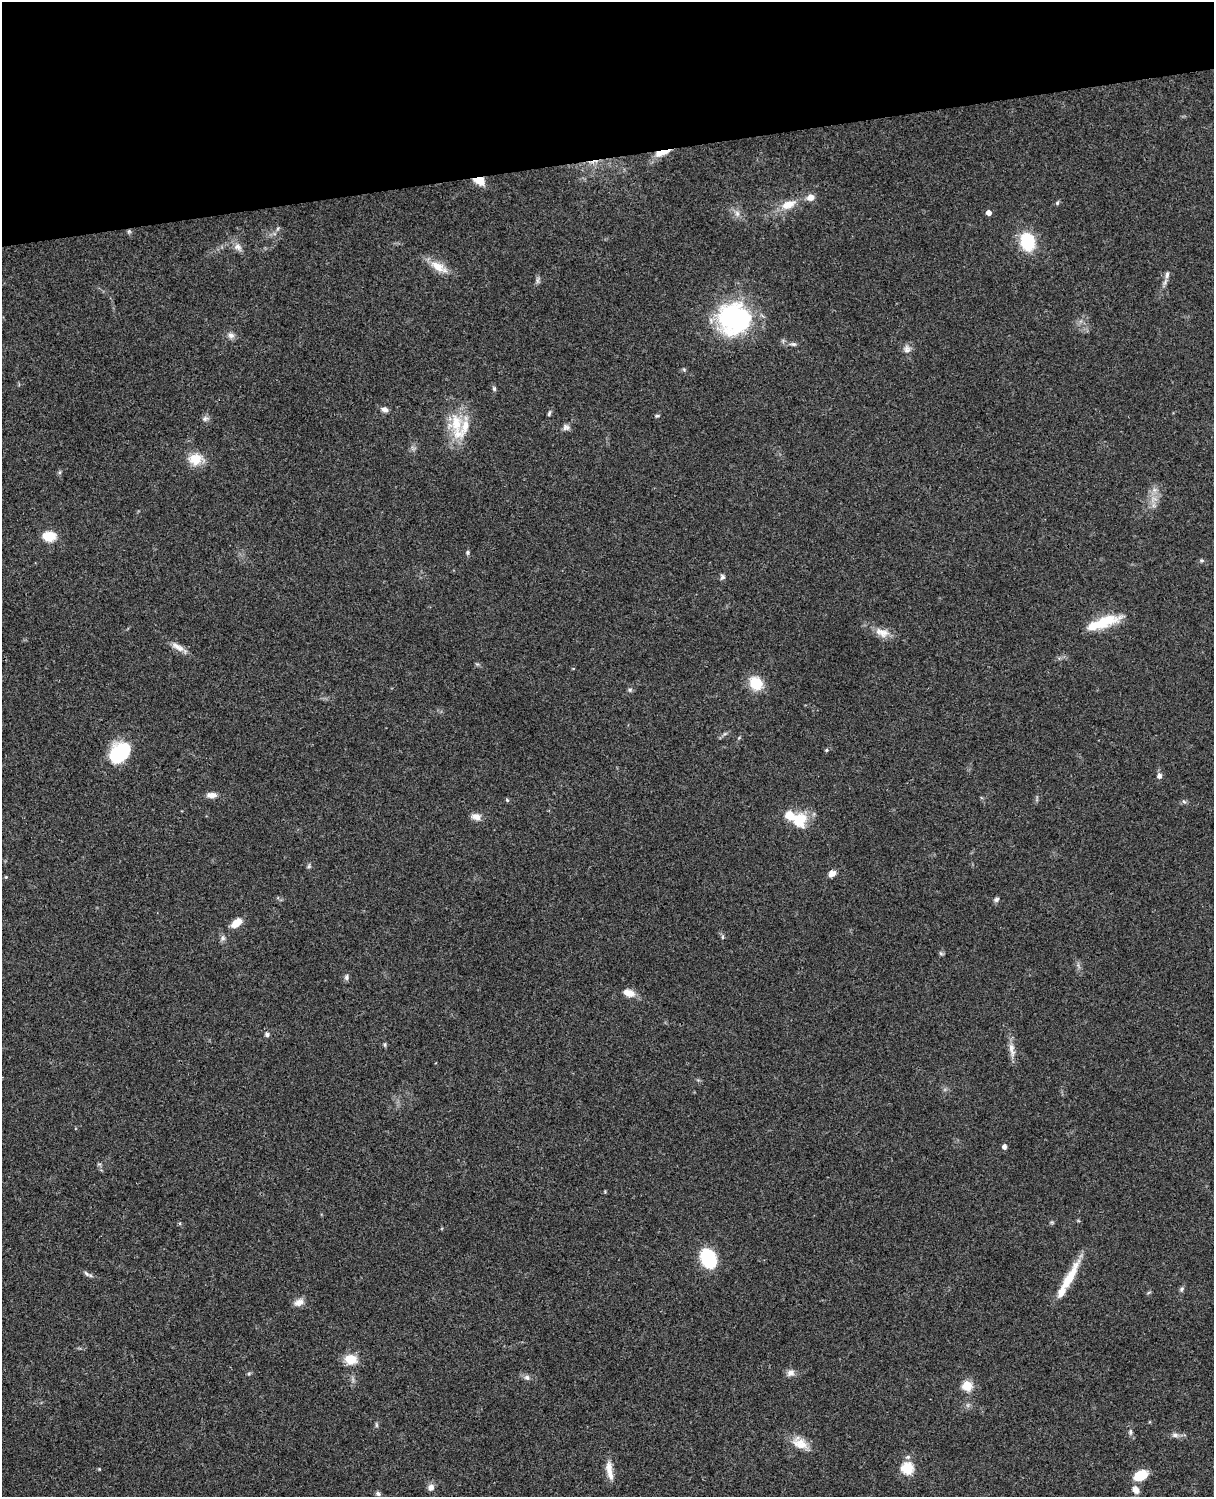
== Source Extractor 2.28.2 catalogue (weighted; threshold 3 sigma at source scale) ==
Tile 3 of 4 x 3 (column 3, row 1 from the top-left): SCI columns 2546-3757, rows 3269-4763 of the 5088 x 4927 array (HDU 1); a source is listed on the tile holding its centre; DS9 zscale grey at full resolution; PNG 1216 x 1499 px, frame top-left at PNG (2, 2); no overlay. Shown black and unused: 10% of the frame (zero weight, under 3 of 4 exposures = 6% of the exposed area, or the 3 px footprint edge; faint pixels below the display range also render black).
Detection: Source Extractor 2.28.2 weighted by HDU 2 'WHT'; one run over the whole footprint, this tile lists its part. Background 0.0799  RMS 0.0058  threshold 0.0261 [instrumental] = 3 sigma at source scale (4.5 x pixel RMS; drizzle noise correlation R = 1.50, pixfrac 1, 0.05/0.05 arcsec/px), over >= 5 px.
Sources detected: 84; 1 inside a brighter object's white glare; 1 cosmic-ray / hot-pixel residue — not listed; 4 inside a brighter listed object's ellipse — not listed separately; the other 78 listed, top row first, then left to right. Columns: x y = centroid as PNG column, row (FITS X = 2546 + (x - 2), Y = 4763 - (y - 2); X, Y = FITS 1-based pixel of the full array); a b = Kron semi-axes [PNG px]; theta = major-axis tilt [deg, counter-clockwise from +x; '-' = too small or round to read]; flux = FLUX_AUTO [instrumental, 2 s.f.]
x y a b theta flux
662 153 19 6 16 7.3
479 180 12 8 -22 8.2
811 197 8 7 - 4.1
1057 203 6 5 - 0.9
788 204 19 10 23 9
989 212 5 4 - 3.4
737 213 9 7 -75 2.5
129 231 6 5 - 0.92
1027 242 19 15 -79 23
238 247 13 9 -53 3.5
438 267 25 10 -30 9.3
1167 275 11 6 80 2.3
538 280 11 4 85 1.5
734 319 38 37 - 72
231 335 10 8 -29 2.5
793 344 9 5 -3 1.3
907 349 11 9 86 3
494 389 6 5 - 0.99
385 410 8 6 -18 2.4
549 413 8 4 66 1
657 416 5 4 - 0.8
205 419 10 6 20 1.8
456 423 30 21 84 20
566 427 9 8 - 2.1
196 459 18 14 -2 10
60 472 6 4 88 0.9
1154 490 7 5 45 2
49 536 9 7 -2 18
467 552 7 5 -89 0.98
1202 560 7 5 0 1
722 577 7 6 - 1.4
1101 624 48 12 22 18
882 633 21 11 -17 6.4
178 647 21 7 -31 4.7
756 683 13 11 -47 17
630 690 6 5 - 1.1
826 750 5 4 - 0.75
120 753 21 15 47 40
1159 776 7 6 - 2.2
212 795 12 7 1 3.5
507 800 5 4 - 0.76
1184 802 6 4 -20 0.98
476 817 11 8 -11 3.8
799 819 16 14 -60 18
309 866 6 4 47 0.92
832 873 9 7 42 3
6 877 4 4 - 0.59
996 899 7 6 - 1.4
236 923 14 8 39 6.6
723 937 6 4 -89 0.8
223 938 9 7 53 1.7
941 953 7 5 -31 0.93
346 977 8 6 89 1.5
629 993 13 7 -15 5.9
267 1034 6 6 - 1.3
385 1044 6 4 -72 0.87
1011 1049 22 7 -80 4.8
1004 1147 5 4 - 2.3
1052 1222 6 4 18 0.75
708 1258 20 14 -70 30
86 1273 10 4 -49 1.3
1069 1277 46 10 61 16
1182 1289 7 5 54 1.2
299 1302 13 9 28 3.7
351 1359 13 10 -10 11
790 1373 11 8 27 2.9
527 1377 8 7 - 1.9
967 1386 5 5 - 32
376 1425 8 4 -82 0.86
1130 1432 9 5 78 1.3
1175 1435 9 6 -10 2.2
800 1443 22 14 -29 8.9
907 1468 6 6 - 51
609 1470 25 7 -80 6.5
1140 1475 15 9 25 13
431 1487 8 7 - 2.9
1136 1490 10 8 -58 3.7
378 1494 6 6 - 1.3
Overlapping masked pixels (flux is a lower limit): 3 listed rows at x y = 662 153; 479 180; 129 231